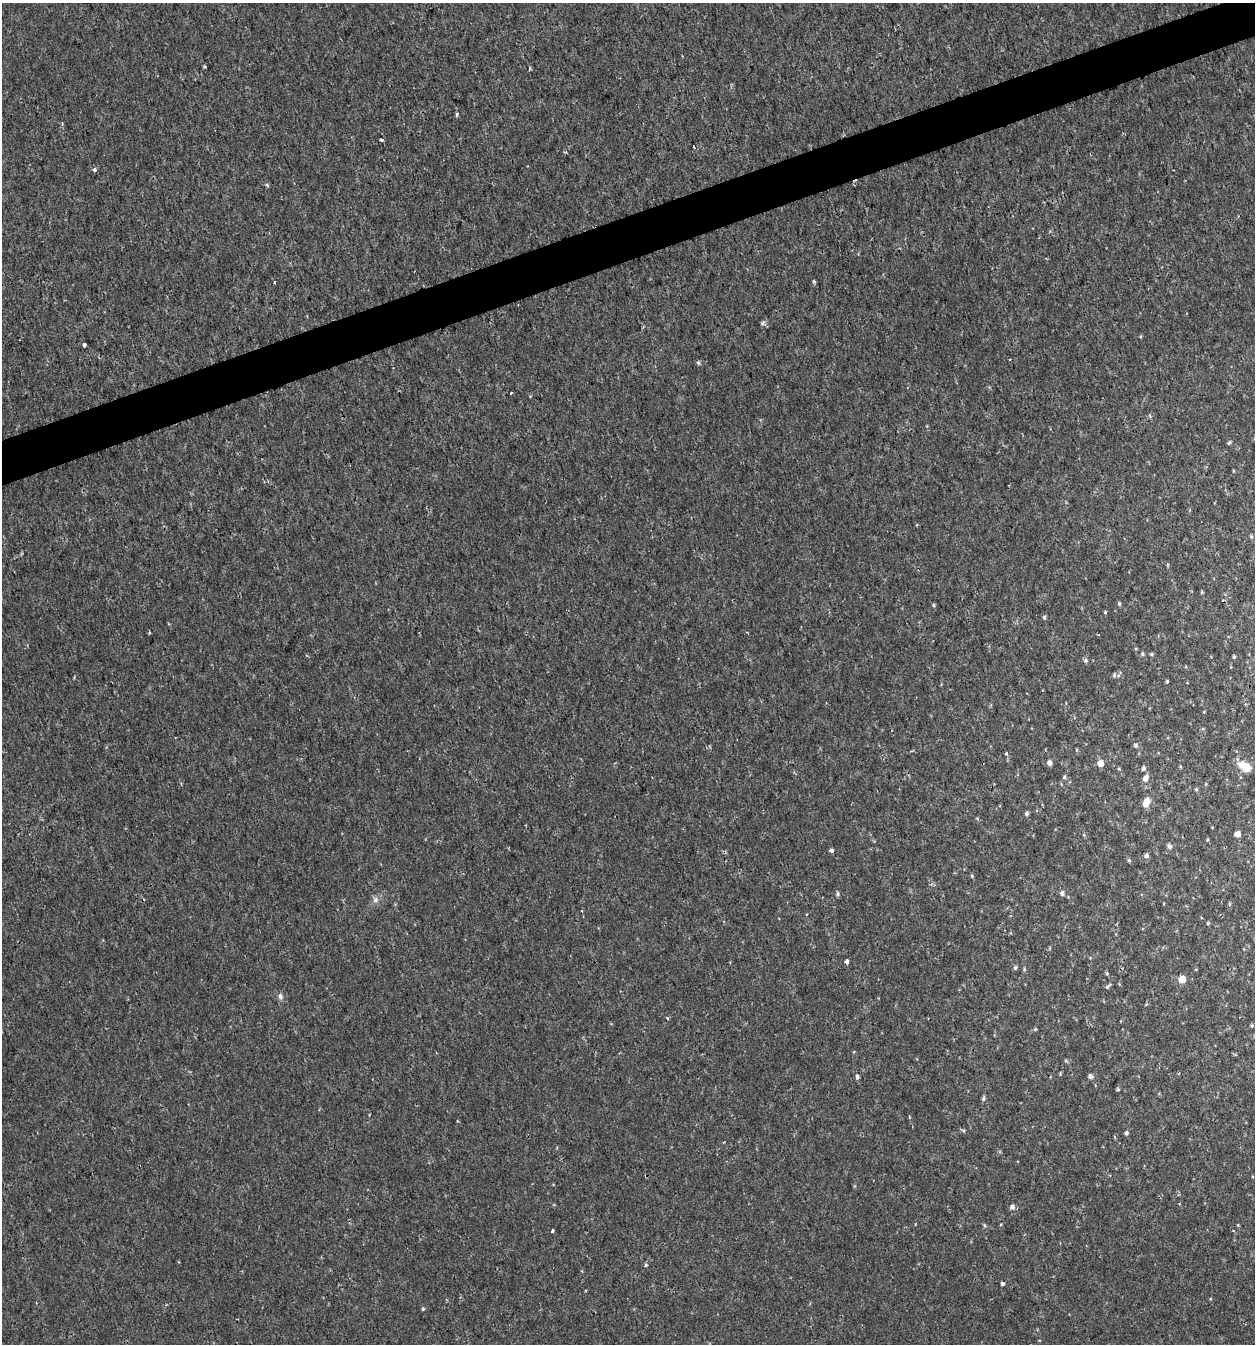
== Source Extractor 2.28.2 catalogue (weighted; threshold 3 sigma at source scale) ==
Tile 10 of 4 x 4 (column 2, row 3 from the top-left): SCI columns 1316-2568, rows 1344-2685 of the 5191 x 5369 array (HDU 1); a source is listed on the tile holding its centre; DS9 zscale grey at full resolution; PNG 1257 x 1346 px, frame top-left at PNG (2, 3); no overlay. Shown black and unused: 3% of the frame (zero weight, under 2 of 3 exposures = <1% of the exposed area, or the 3 px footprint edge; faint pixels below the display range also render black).
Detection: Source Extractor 2.28.2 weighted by HDU 2 'WHT'; one run over the whole footprint, this tile lists its part. Background 0.00191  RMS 0.0017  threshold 0.00744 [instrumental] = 3 sigma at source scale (4.5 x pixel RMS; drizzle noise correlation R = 1.50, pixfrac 1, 0.0396/0.0396 arcsec/px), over >= 5 px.
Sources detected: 73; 1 cosmic-ray / hot-pixel residue — not listed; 1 inside a brighter listed object's ellipse — not listed separately; the other 71 listed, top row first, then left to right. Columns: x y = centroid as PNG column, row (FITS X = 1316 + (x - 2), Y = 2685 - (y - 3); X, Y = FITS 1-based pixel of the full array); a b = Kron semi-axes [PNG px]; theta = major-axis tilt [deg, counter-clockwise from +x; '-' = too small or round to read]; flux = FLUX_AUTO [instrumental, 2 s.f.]
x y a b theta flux
204 66 3 3 - 0.25
457 114 4 3 - 0.45
382 140 3 3 - 0.97
566 152 4 4 - 0.22
94 169 3 3 - 0.83
267 185 4 4 - 0.28
275 282 3 3 - 0.64
814 282 4 3 - 0.33
763 323 6 4 72 0.31
84 345 4 3 - 0.74
698 363 6 4 -69 0.28
511 393 3 3 - 0.42
1229 442 6 4 45 0.25
1251 536 5 4 - 0.23
1202 592 4 4 - 0.19
1119 603 6 4 -76 0.26
934 605 5 4 - 0.23
1105 612 4 4 - 0.18
1044 617 5 4 - 0.28
1142 654 5 5 - 0.29
1151 654 5 4 - 0.23
1234 657 3 3 - 0.26
1086 661 6 5 - 0.38
1114 675 7 5 88 0.32
1167 681 3 3 - 0.18
1136 745 5 5 - 0.38
1006 753 3 3 - 0.63
1049 763 5 5 - 0.7
1100 763 6 5 - 1.6
1242 765 7 6 - 1.9
1143 768 5 5 - 0.48
1246 768 6 5 - 3.7
1119 769 5 3 - 0.15
1064 777 5 5 - 0.24
1145 778 7 6 - 1
1196 789 5 4 - 0.19
1146 801 6 6 - 1.8
1026 813 4 4 - 0.39
977 818 6 3 -19 0.16
1238 834 5 5 - 1.5
1169 846 6 5 - 0.51
831 851 4 4 - 2.2
1147 856 5 5 - 0.46
1129 860 5 4 - 0.24
972 876 5 4 - 0.2
1062 893 6 6 - 0.54
838 894 5 4 - 0.34
375 900 9 7 50 0.71
1208 923 5 4 - 0.19
847 961 4 4 - 1.2
1015 968 6 5 - 0.3
1196 969 4 3 - 0.12
1107 973 5 4 - 0.23
1182 979 5 5 - 2.5
1107 986 9 4 40 0.35
280 996 8 6 -82 0.53
667 1018 4 3 - 0.21
1252 1025 5 4 - 0.23
1035 1029 5 4 - 0.2
1090 1076 5 4 - 0.63
857 1077 5 4 - 0.42
1118 1089 4 4 - 0.26
983 1098 7 4 80 0.34
963 1131 6 4 -59 0.24
1126 1133 4 4 - 0.39
1012 1207 6 6 - 0.58
984 1225 5 3 - 0.2
552 1230 4 3 - 0.33
646 1265 5 4 - 0.36
1003 1283 4 3 - 0.79
423 1309 4 4 - 0.22
Overlapping masked pixels (flux is a lower limit): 1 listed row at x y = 847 961